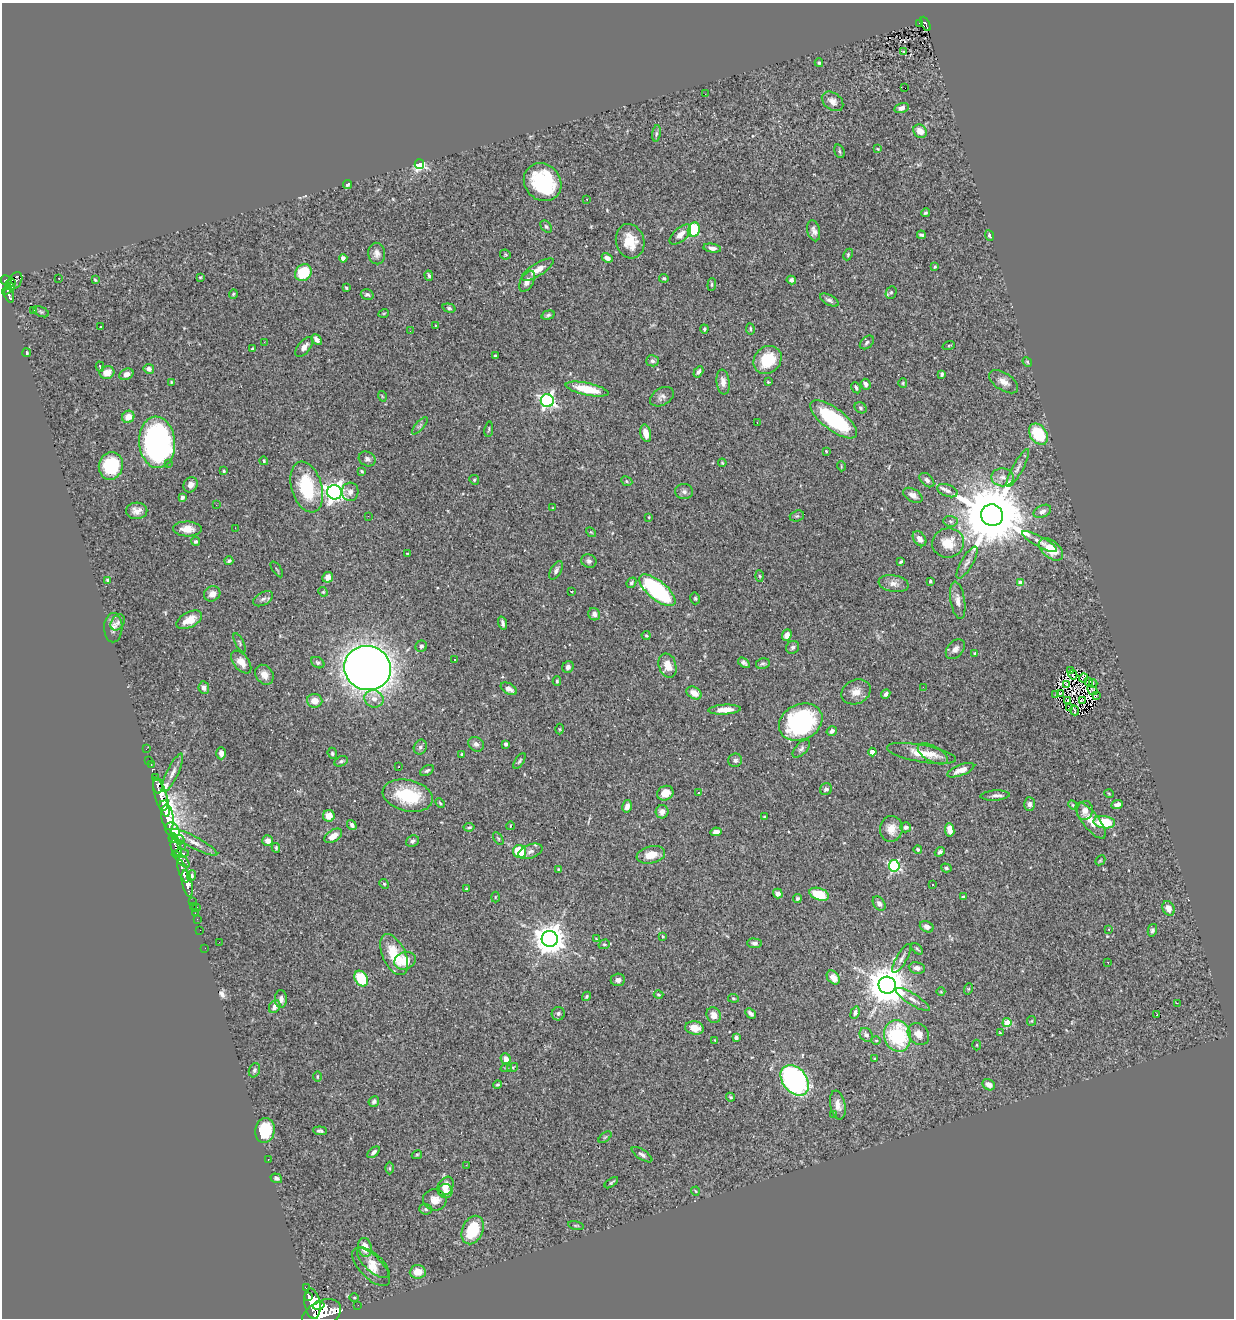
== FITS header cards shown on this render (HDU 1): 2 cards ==
NAXIS1  =                 1232
NAXIS2  =                 1316

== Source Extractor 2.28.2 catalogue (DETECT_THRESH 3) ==
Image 1232 x 1316 px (HDU 1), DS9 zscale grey, 1 PNG px = 1 image px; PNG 1236 x 1320 px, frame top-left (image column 1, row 1316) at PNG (2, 3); each listed source drawn as its Kron ellipse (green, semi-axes under 4 px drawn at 4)
Background 1.05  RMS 0.029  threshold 0.0866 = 3 sigma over >= 5 px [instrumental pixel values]
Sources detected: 386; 3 with non-positive FLUX_AUTO (blend fragments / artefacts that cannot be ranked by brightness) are neither listed nor drawn; the other 383 listed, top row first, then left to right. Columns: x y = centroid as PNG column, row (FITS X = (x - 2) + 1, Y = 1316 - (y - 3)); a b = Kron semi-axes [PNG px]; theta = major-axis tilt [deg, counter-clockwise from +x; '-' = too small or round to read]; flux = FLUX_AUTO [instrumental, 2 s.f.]
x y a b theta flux
920 23 4 3 - 38
925 24 8 4 -63 120
904 52 3 2 - 1.7
819 63 4 3 - 3.2
905 88 2 2 - 3.2
705 94 2 2 - 3.6
833 101 12 8 -37 13
901 108 7 5 14 9
920 131 7 6 - 19
656 133 8 4 81 3.9
878 149 4 3 - 1.6
839 151 7 5 -73 2.9
419 164 5 4 - 340
543 182 20 17 -47 160
348 184 4 3 - 4
587 199 2 2 - 1.2
925 213 4 3 - 3.3
546 227 7 5 -49 3.8
694 229 7 6 - 91
814 231 10 6 -76 8.4
680 234 13 6 42 14
921 235 4 3 - 4.5
989 235 6 4 -68 4.1
630 241 17 14 -74 41
712 248 9 4 -10 7.5
377 254 11 8 -85 11
505 255 5 5 - 2.6
848 255 6 4 66 2.7
343 258 4 4 - 7.1
607 258 6 4 -24 7
935 267 3 3 - 2.3
537 270 18 6 32 20
303 273 9 7 47 75
429 276 5 3 - 3.5
200 277 4 3 - 1.9
59 278 3 2 - 1.7
664 278 5 4 - 2.6
6 280 5 5 - 720
95 280 4 3 - 2.1
791 280 5 4 - 6.5
15 281 9 6 58 610
527 281 11 6 61 12
11 283 4 4 - 420
712 284 6 4 85 2.7
346 288 3 2 - 2.2
8 289 7 4 37 380
891 292 6 5 - 3.8
233 294 4 3 - 2.5
367 295 6 5 - 4
9 296 7 4 -68 370
829 300 10 5 -28 5.8
449 308 7 4 -15 3.1
34 311 3 2 - 11
41 312 8 5 -21 3.5
384 313 5 3 - 1.8
548 315 7 4 16 3.8
435 326 4 2 - 1.5
101 327 3 2 - 2.3
704 329 4 3 - 2.6
750 329 5 3 - 2.2
410 331 2 2 - 3.9
317 340 6 4 -46 9.4
264 342 3 2 - 2.8
867 342 8 5 43 4.6
949 345 6 4 20 2
304 347 12 6 51 12
252 349 3 2 - 2.2
27 353 4 4 - 3.2
495 356 3 3 - 3.9
768 360 15 12 43 62
652 361 6 5 - 5
1027 362 5 4 - 2.3
100 366 5 3 - 2.7
149 369 5 4 - 7.8
107 372 7 6 - 21
698 372 6 4 59 5.6
126 374 7 5 26 12
942 374 4 3 - 3.4
171 382 3 3 - 1.8
723 382 12 6 -83 14
768 382 3 2 - 1.8
1004 382 16 8 -34 16
903 383 5 4 - 2.3
866 384 6 4 -65 6.7
856 388 6 4 -62 3.4
587 389 22 6 -12 56
382 396 5 3 - 1.7
662 397 13 8 30 8.6
547 401 6 6 - 500
861 408 6 5 - 3.6
128 417 6 6 - 22
834 419 28 11 -37 170
757 423 3 2 - 2.3
420 426 11 4 48 4.4
489 429 8 4 83 2.7
646 433 9 5 -76 16
1038 434 11 8 -55 90
157 442 26 18 -85 550
826 451 3 3 - 1.8
367 459 9 7 -27 6.3
264 461 4 4 - 2.7
168 463 4 4 - 2.6
722 463 4 3 - 1.8
111 466 14 12 74 110
841 466 5 3 - 1.7
1018 468 21 5 62 11
224 471 3 3 - 2.3
362 471 4 3 - 2.7
1003 477 11 9 -1 14
474 480 5 4 - 2.4
927 480 8 5 -43 5.9
627 481 6 4 -24 3.1
191 485 8 7 - 9.2
307 487 26 15 -73 110
947 491 11 6 -20 7.1
335 492 7 7 - 1100
350 492 9 8 - 10
684 492 9 7 -3 6.8
913 495 10 6 -30 10
182 497 4 3 - 5.1
216 505 2 2 - 1
552 508 4 2 - 1.2
137 511 10 8 3 14
1042 511 9 6 25 9.1
992 515 11 10 - 24000
368 516 2 2 - 3.1
797 516 7 5 19 3.5
649 517 4 3 - 1.4
950 521 7 5 -3 4.6
235 528 2 2 - 3.6
187 529 14 7 -1 20
591 532 5 4 - 2.3
920 539 8 5 -52 11
195 541 4 4 - 3.1
1039 541 20 5 -28 11
948 543 16 14 7 38
1051 549 14 8 -40 42
407 553 3 2 - 1.4
229 561 4 3 - 3.8
589 561 8 6 -21 6.2
901 562 4 2 - 2.7
967 563 18 6 59 11
277 569 9 2 -55 2
556 570 10 5 62 6.1
760 576 5 3 - 2.3
328 577 5 5 - 10
108 580 3 3 - 10
930 581 3 3 - 2.4
631 583 5 4 - 3.6
1021 583 4 4 - 34
894 584 15 8 -10 14
657 590 22 9 -39 260
572 591 3 2 - 1.5
323 592 5 4 - 2.4
212 594 8 7 - 10
695 598 6 4 -75 2.6
263 599 11 6 28 7.3
958 600 19 7 -81 14
594 614 6 5 - 7.1
189 620 14 7 28 26
118 622 9 6 54 5.3
503 623 6 3 -72 4.8
113 628 14 9 89 14
646 635 4 4 - 1.9
787 635 6 4 68 11
240 643 10 4 -63 3.4
421 646 6 5 - 5.5
793 647 7 6 - 5.1
955 649 11 7 48 9.5
975 653 3 3 - 2.5
454 660 2 2 - 1.3
241 662 13 7 -52 20
318 663 7 5 -31 4.3
744 663 6 3 -36 5
763 664 7 5 12 4.2
667 665 12 8 -73 21
568 667 6 5 - 5.7
368 668 23 22 - 2900
1071 671 4 2 - 0.058
264 675 10 8 -54 17
1073 675 5 2 - 2.4
1083 678 4 2 - 3.4
557 681 4 3 - 2.7
1089 681 2 2 - 2
1093 683 4 2 - 2.1
1067 684 3 2 - 2.4
923 687 2 2 - 5.7
204 688 6 5 - 7.5
509 689 9 5 -30 11
1093 690 5 2 - 0.57
856 692 15 12 26 20
694 693 8 5 -30 17
886 694 5 4 - 5.4
1060 694 4 3 - 2.4
1056 695 2 2 - 0.28
1096 695 3 2 - 2.2
374 699 10 8 -26 13
315 701 8 7 - 18
1067 701 2 2 - 1.9
1082 701 4 2 - 1.3
1070 707 3 2 - 2.2
724 710 16 5 4 22
1075 710 5 2 - 2.7
801 722 22 17 26 280
560 729 5 3 - 1.7
832 731 5 4 - 7.9
476 744 8 7 - 7.2
506 744 4 3 - 6.3
420 747 7 6 - 5.8
146 749 2 2 - 11
801 749 11 6 47 6.1
872 752 4 4 - 23
221 753 6 4 -89 7.7
332 753 6 4 -69 3.4
921 753 35 8 -10 37
933 754 16 8 -29 16
462 755 4 4 - 3.2
735 760 7 6 - 7.5
149 761 3 2 - 21
341 761 7 5 26 4.4
519 761 9 4 56 3.6
151 765 2 2 - 13
399 767 3 2 - 2.7
961 770 14 5 21 16
427 771 7 4 31 4.1
173 773 21 6 64 14
156 778 4 3 - 200
158 786 7 5 -86 660
826 789 6 5 - 5.8
699 792 3 3 - 3.8
665 793 8 7 - 22
1109 794 5 3 - 1.6
995 795 14 5 3 7.9
408 796 25 15 -13 100
161 797 20 6 -73 2500
440 803 5 3 - 2.5
1030 804 7 5 -87 6.6
164 805 5 3 - 1200
1073 805 5 4 - 2.6
1117 805 6 4 23 9.7
627 806 6 4 76 12
1085 811 9 8 - 11
662 812 6 6 - 13
329 816 6 6 - 20
764 816 4 2 - 1.7
168 817 13 6 -82 5600
1091 821 22 8 -51 28
1104 822 11 6 -6 74
352 825 5 4 - 5.7
510 826 4 2 - 1.3
469 827 5 3 - 2.6
906 827 5 5 - 5.6
891 829 13 11 82 21
172 830 8 6 -53 2200
950 830 7 4 -82 16
716 832 5 4 - 10
333 836 10 5 33 16
173 838 5 3 - 600
498 839 7 4 -57 2.6
180 840 5 4 - 310
268 841 5 5 - 13
412 841 7 5 23 4.5
194 842 26 6 -28 19
182 845 2 2 - 24
176 848 9 5 -72 950
276 848 5 3 - 2.6
918 849 4 3 - 3
519 851 6 6 - 64
530 851 12 7 21 8.9
940 852 5 4 - 4.4
180 854 8 3 4 630
651 855 14 8 12 25
181 859 11 4 -44 720
1100 860 5 3 - 1.9
894 866 6 5 - 230
946 868 5 4 - 3.8
558 869 4 3 - 1.5
183 871 12 4 -71 2200
192 876 5 4 - 5.3
187 884 14 5 -78 2500
384 884 5 4 - 2.3
933 885 2 2 - 1.3
466 889 3 2 - 2.1
778 894 5 4 - 11
819 894 10 6 -20 51
495 897 5 3 - 1.6
963 897 3 3 - 2.2
797 899 4 4 - 3.6
192 902 3 2 - 15
879 903 8 5 -54 6.1
193 906 2 2 - 24
196 907 3 2 - 29
1168 908 7 5 -61 13
195 913 2 2 - 13
197 919 2 2 - 14
927 927 7 5 -27 9.6
1109 929 3 3 - 4.1
200 930 2 2 - 16
1152 930 6 4 76 3.8
663 936 4 3 - 1.8
550 939 8 8 - 3200
596 939 4 3 - 1.5
219 942 2 2 - 2.1
754 943 7 5 -5 6
604 944 6 4 18 2.9
205 948 2 2 - 15
917 949 7 3 -45 2.6
394 955 22 11 -65 52
902 958 16 5 60 8.2
405 961 11 8 20 34
1108 962 3 2 - 5
917 968 8 5 -9 8.9
833 978 8 5 -49 20
361 979 8 6 -58 77
618 980 7 6 - 7.8
887 985 8 8 - 6100
968 989 6 3 71 2.1
941 992 4 3 - 1.5
658 995 5 4 - 2.8
587 996 5 4 - 3.1
733 998 5 3 - 2
281 999 9 6 -87 8.6
913 999 19 5 -32 12
1177 1003 2 2 - 280
275 1007 7 5 58 11
750 1013 6 3 -43 5.8
855 1013 6 4 70 5.4
558 1014 7 6 - 5
714 1015 8 7 - 14
1157 1015 3 2 - 4.8
1031 1021 5 4 - 2.3
1007 1023 4 4 - 48
694 1028 9 6 -8 23
1000 1033 4 3 - 1.9
918 1034 12 9 -49 17
866 1035 7 6 - 6.5
897 1036 16 13 -76 170
736 1038 4 3 - 4.2
715 1040 4 3 - 2
876 1040 4 4 - 2.4
977 1045 5 3 - 1.8
506 1059 5 5 - 13
875 1059 3 3 - 2
513 1067 5 3 - 1.9
506 1068 6 3 18 1.9
254 1070 7 5 68 4.5
317 1077 5 2 - 1.9
795 1080 17 12 -51 390
497 1085 4 4 - 2.8
989 1085 6 5 - 13
731 1097 5 3 - 2.4
374 1101 6 5 - 4.6
838 1105 14 7 -79 16
833 1114 3 2 - 3.9
265 1130 12 9 80 77
320 1131 7 4 -4 4.3
605 1137 7 4 37 2.7
374 1152 7 4 42 4.9
417 1155 5 4 - 2.3
642 1155 12 5 -33 6.1
268 1160 3 2 - 1.8
466 1165 2 2 - 29
389 1168 6 4 -90 2.7
276 1178 6 4 -20 4.4
611 1183 8 3 36 2.8
445 1186 10 7 58 21
445 1191 7 7 - 15
695 1191 4 3 - 1.7
435 1200 11 10 - 18
426 1209 6 5 - 3.9
576 1226 8 3 -11 2.4
473 1230 15 10 65 74
365 1247 9 6 -79 29
373 1263 20 9 -42 19
371 1267 24 11 -46 25
418 1272 8 7 - 27
306 1288 3 2 - 130
309 1297 4 3 - 1100
354 1298 5 3 - 1.9
312 1304 15 8 -80 5700
358 1305 2 2 - 14
319 1306 6 4 13 1600
321 1314 21 13 28 9100
At the frame edge (FLAGS 8, measured only in part): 1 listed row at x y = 321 1314
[3 non-positive-flux detections neither listed nor drawn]